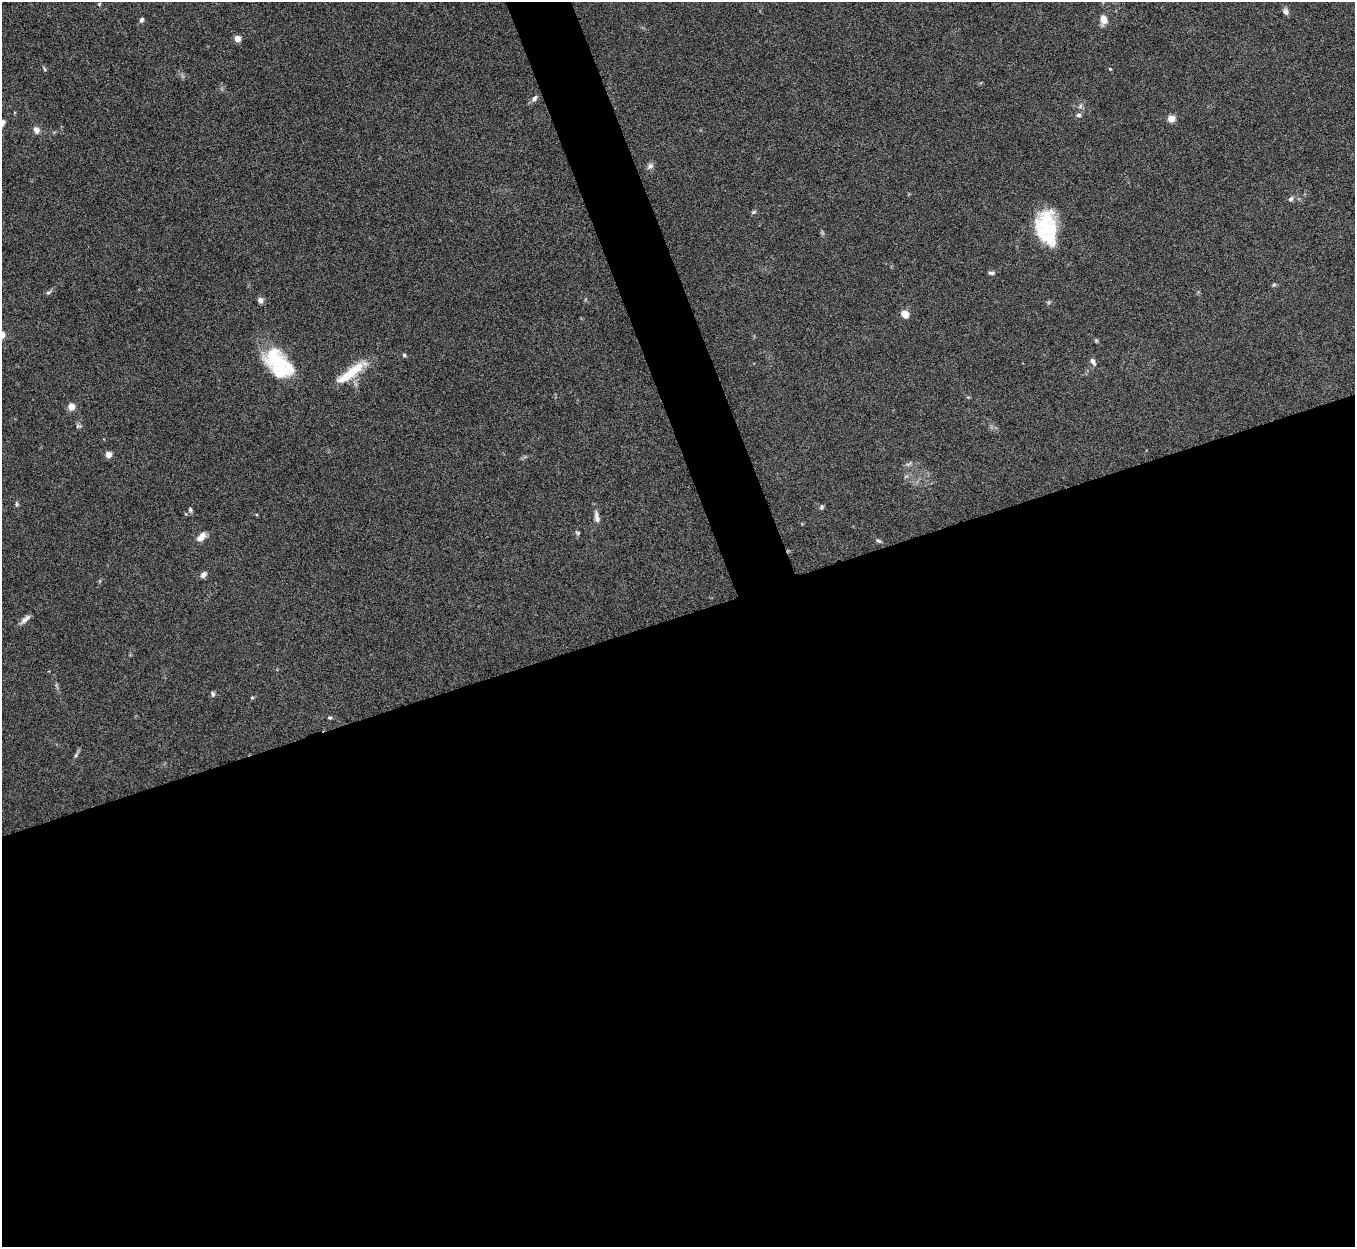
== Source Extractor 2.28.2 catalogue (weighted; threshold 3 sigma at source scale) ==
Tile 15 of 4 x 4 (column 3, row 4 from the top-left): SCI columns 2710-4062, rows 151-1395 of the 5421 x 5406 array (HDU 1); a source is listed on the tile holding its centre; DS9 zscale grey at full resolution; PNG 1357 x 1249 px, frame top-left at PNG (2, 2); no overlay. Shown black and unused: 53% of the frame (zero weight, under 5 of 10 exposures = <1% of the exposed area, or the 3 px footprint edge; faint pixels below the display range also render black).
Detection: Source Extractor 2.28.2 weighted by HDU 2 'WHT'; one run over the whole footprint, this tile lists its part. Background 0.146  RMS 0.0057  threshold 0.0235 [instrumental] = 3 sigma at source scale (4.09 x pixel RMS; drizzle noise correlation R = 1.36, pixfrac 0.8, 0.05/0.05 arcsec/px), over >= 5 px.
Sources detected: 44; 1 inside a brighter listed object's ellipse — not listed separately; the other 43 listed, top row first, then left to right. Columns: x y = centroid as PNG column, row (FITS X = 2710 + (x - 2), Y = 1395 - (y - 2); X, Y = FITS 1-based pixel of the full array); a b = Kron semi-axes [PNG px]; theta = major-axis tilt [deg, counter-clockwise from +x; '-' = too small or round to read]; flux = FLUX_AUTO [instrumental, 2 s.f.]
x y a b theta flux
99 4 5 4 - 0.57
1286 12 8 7 - 1.9
1104 19 10 7 -74 5.4
142 20 5 5 - 1.4
238 39 4 4 - 7.4
44 69 6 4 -70 0.68
1110 69 4 4 - 0.51
534 98 9 6 47 1.8
1079 115 6 5 - 1.3
1171 118 5 4 - 13
2 123 11 6 63 2.1
36 130 10 8 -60 2.5
650 166 10 7 52 1.8
1291 199 8 6 44 1.3
754 212 7 5 21 0.85
1043 227 44 24 -86 29
991 273 8 4 -5 1.2
1274 284 6 4 20 0.69
48 293 6 5 - 0.93
260 300 6 6 - 2.5
905 314 9 7 -45 4.6
1096 340 6 4 0 0.72
404 355 5 4 - 0.87
1093 361 10 5 -60 1.9
278 365 32 19 -53 42
351 372 43 10 36 15
71 407 6 6 - 5.3
78 426 7 5 0 0.99
109 454 4 4 - 8.8
909 464 11 4 38 1.3
16 504 7 3 -82 0.8
822 507 6 5 - 0.98
190 510 7 5 -87 1.1
597 517 16 6 -81 2.9
578 533 6 5 - 0.81
201 537 11 6 45 4.6
879 541 7 4 -27 0.97
203 575 8 6 46 2
25 619 16 6 41 2.8
213 694 7 5 -79 1.1
252 698 5 3 - 0.55
329 718 5 4 - 0.74
76 755 7 4 71 0.85
Isophote crosses this tile's border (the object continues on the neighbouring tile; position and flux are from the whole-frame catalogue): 1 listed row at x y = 2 123